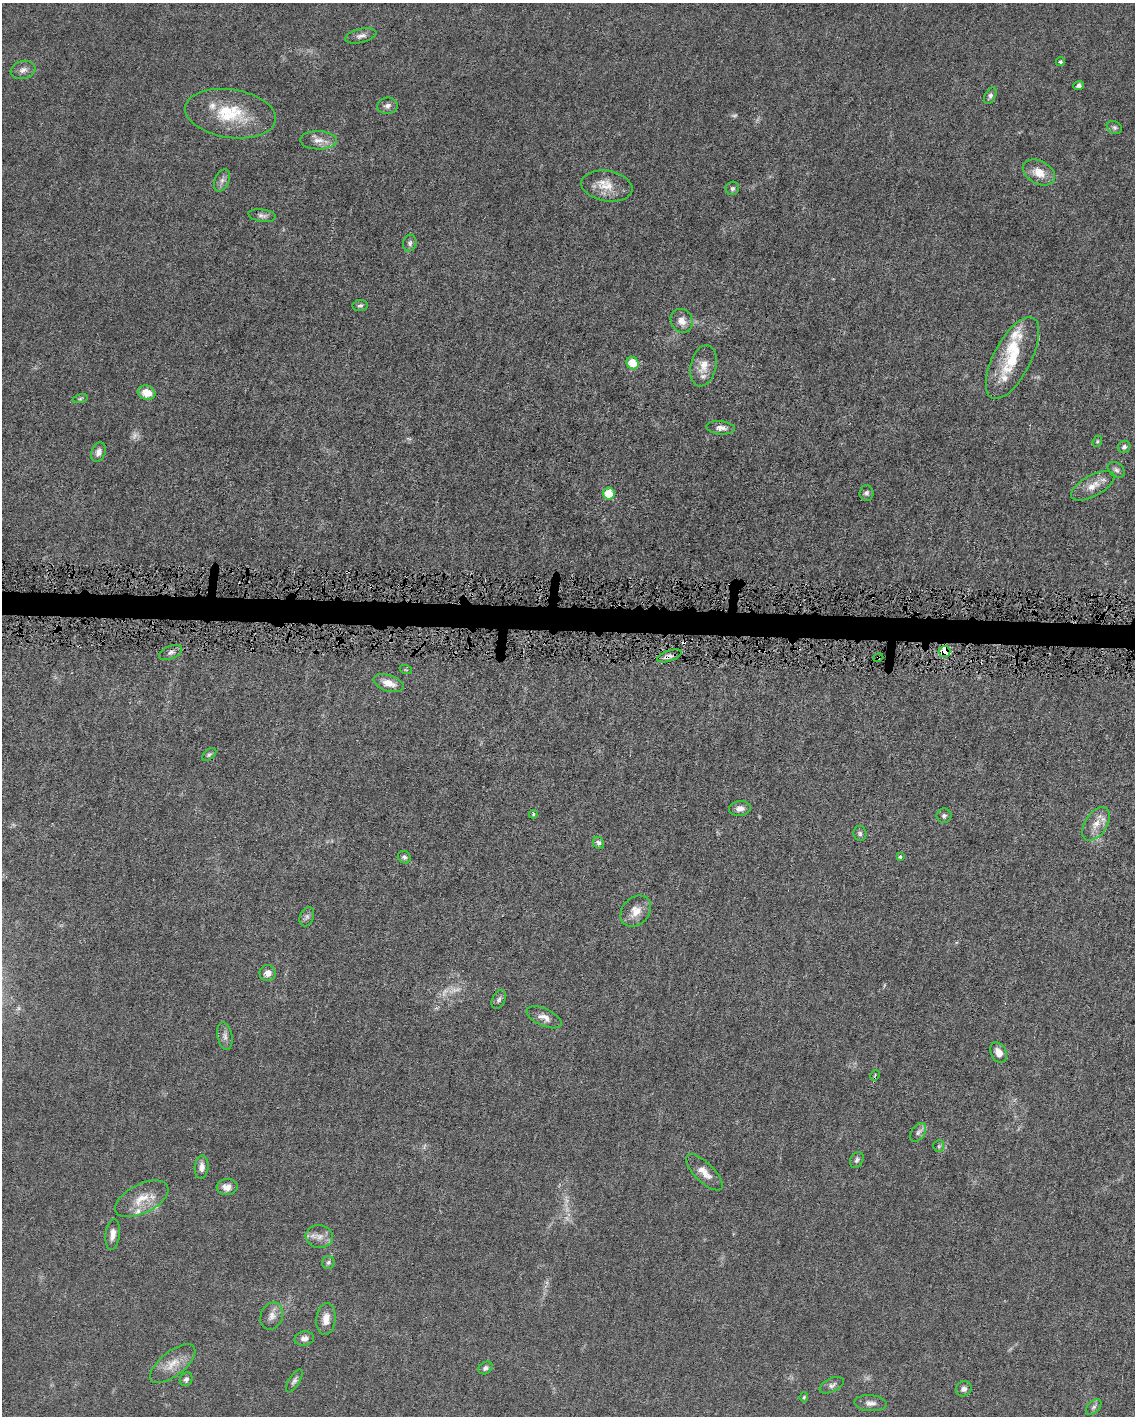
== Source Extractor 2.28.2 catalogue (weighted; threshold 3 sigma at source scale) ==
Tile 6 of 4 x 3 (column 2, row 2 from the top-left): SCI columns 1135-2267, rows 1521-2934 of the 4532 x 4563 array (HDU 1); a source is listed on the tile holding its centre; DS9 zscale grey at full resolution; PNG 1137 x 1418 px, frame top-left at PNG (2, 3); each listed source drawn as its Kron ellipse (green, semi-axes under 4 px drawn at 4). Shown black and unused: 2% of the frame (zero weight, under 4 of 8 exposures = <1% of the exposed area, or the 3 px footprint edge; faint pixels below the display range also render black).
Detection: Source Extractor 2.28.2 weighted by HDU 2 'WHT'; one run over the whole footprint, this tile lists its part. Background 0.0155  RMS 0.0022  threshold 0.00912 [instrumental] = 3 sigma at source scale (4.09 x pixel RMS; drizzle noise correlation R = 1.36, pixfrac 0.8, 0.05/0.05 arcsec/px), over >= 5 px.
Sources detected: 89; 5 too faint to see at this stretch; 1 cosmic-ray / hot-pixel residue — neither listed nor drawn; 8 inside a brighter listed object's ellipse — not listed separately; the other 75 listed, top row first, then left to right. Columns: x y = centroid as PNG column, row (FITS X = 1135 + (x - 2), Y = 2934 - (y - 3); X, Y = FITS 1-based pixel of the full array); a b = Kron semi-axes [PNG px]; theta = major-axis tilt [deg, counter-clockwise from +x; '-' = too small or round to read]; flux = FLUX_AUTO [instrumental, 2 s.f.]
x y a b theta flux
361 36 16 7 13 1.1
1060 62 5 4 - 0.33
23 70 12 9 14 1.2
1079 86 5 4 - 0.52
990 96 9 5 62 0.55
387 106 10 8 7 0.89
230 114 46 24 -8 11
1114 127 8 6 -26 0.52
318 140 18 9 -1 2
1039 173 17 11 -28 3.1
222 180 12 7 65 0.98
607 186 26 15 -9 3.8
732 188 7 6 - 0.53
262 216 14 6 -8 0.79
410 243 8 6 77 0.62
360 306 7 5 9 0.44
682 321 12 10 -65 1.8
1012 358 45 18 63 9.8
633 363 6 6 - 5.3
703 366 21 13 77 2.7
146 393 9 7 -20 2.8
80 399 7 4 13 0.32
721 428 14 6 -5 1.3
1097 441 6 4 69 0.31
1124 447 6 6 - 0.55
98 452 10 7 70 0.98
1116 470 10 6 -36 0.66
1093 486 24 10 29 2.6
609 493 6 6 - 5
866 493 7 7 - 0.56
171 652 12 6 23 0.84
945 652 6 5 - 13
669 656 13 5 19 0.87
878 658 5 3 - 0.22
406 670 6 4 -18 0.21
388 683 16 8 -18 2.5
209 754 8 5 37 0.39
740 808 11 7 7 1.2
533 814 4 3 - 0.3
944 816 7 7 - 0.55
1096 824 19 11 56 2.6
860 833 7 6 - 0.54
598 843 6 5 - 0.76
404 857 7 6 - 0.5
900 857 3 3 - 0.5
636 911 17 13 47 2.7
307 917 10 7 67 0.68
268 973 8 8 - 1.3
499 999 10 6 66 0.61
544 1017 19 8 -24 1.6
225 1036 14 7 -80 0.99
999 1053 11 7 -63 1.7
875 1075 6 3 61 0.23
918 1132 10 6 55 0.77
939 1146 6 5 - 0.38
857 1160 8 6 60 0.56
202 1167 11 7 86 1.3
704 1172 24 9 -45 2.3
227 1187 10 8 5 1.8
142 1199 29 14 27 4.4
113 1234 15 7 83 1.5
319 1236 14 11 -8 1.8
328 1262 6 6 - 0.45
272 1316 14 11 67 1.6
326 1319 16 9 83 2.2
304 1338 9 7 11 1
173 1364 27 12 39 3.4
485 1368 7 5 35 0.59
186 1379 7 6 - 0.59
294 1381 13 5 58 0.67
832 1385 13 6 25 0.83
964 1389 8 7 - 0.82
804 1397 5 4 - 0.27
870 1403 16 8 -3 1.1
1094 1407 9 5 46 0.59
Overlapping masked pixels (flux is a lower limit): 3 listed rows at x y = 945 652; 669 656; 878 658